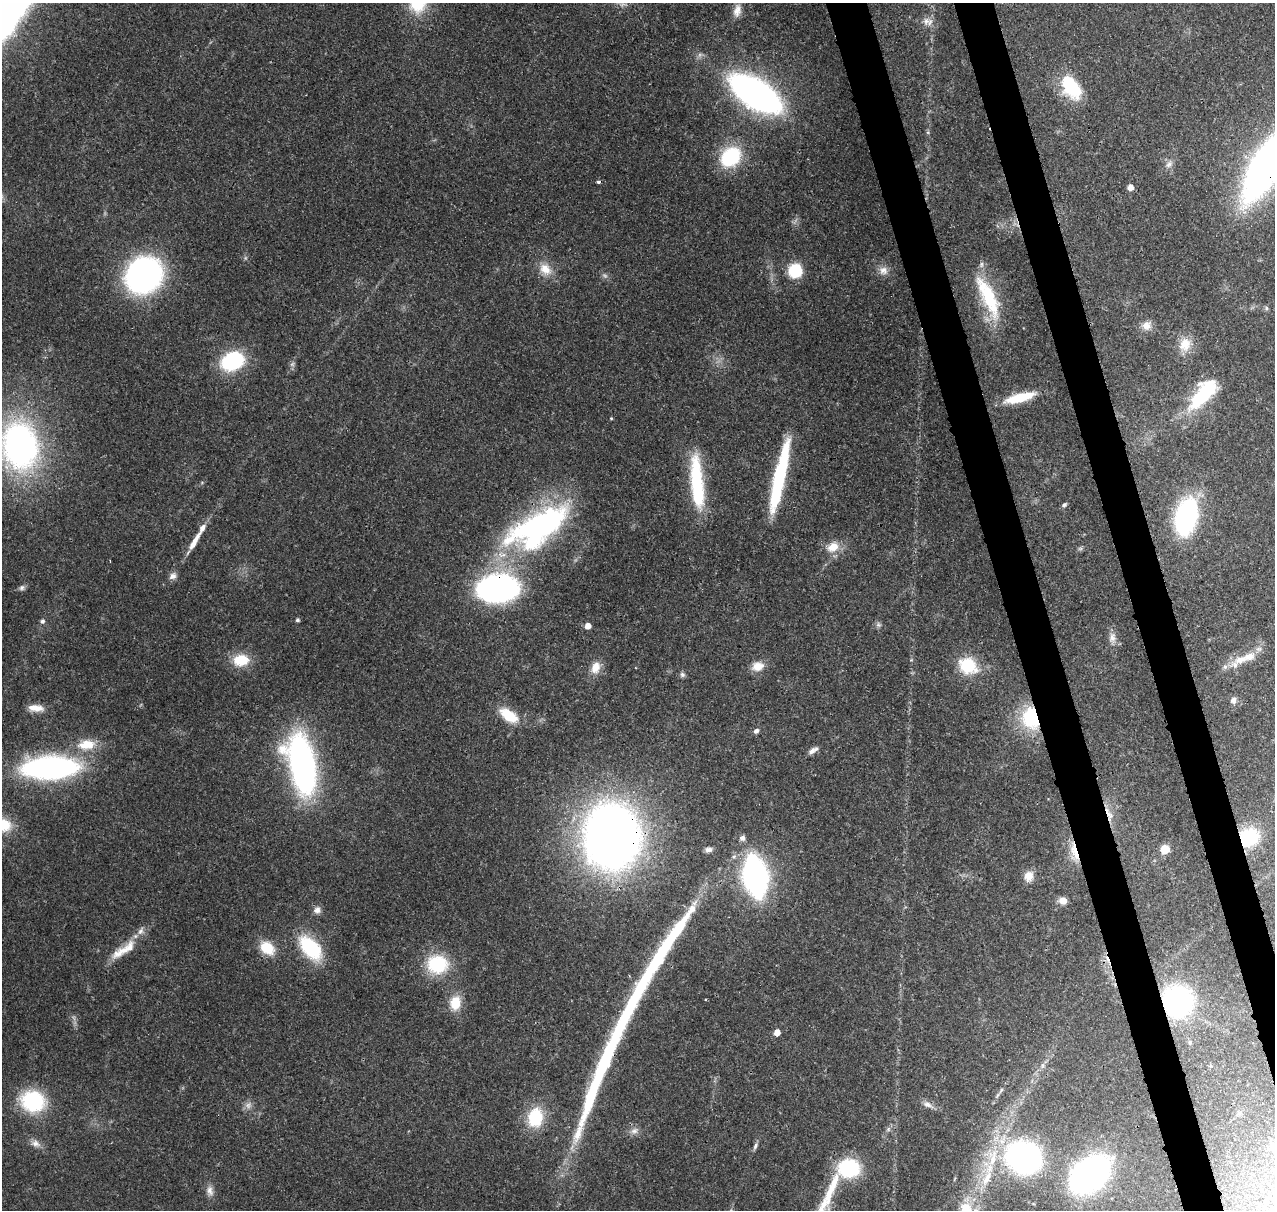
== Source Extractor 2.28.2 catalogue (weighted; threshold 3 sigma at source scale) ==
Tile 6 of 4 x 4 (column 2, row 2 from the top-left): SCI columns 1389-2661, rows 2545-3752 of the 5323 x 5039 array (HDU 1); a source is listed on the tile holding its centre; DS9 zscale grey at full resolution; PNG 1277 x 1212 px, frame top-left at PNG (2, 3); no overlay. Shown black and unused: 6% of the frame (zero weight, under 3 of 4 exposures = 8% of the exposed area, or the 3 px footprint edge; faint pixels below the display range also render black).
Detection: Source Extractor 2.28.2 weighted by HDU 2 'WHT'; one run over the whole footprint, this tile lists its part. Background 0.0758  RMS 0.0035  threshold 0.0156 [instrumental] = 3 sigma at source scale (4.5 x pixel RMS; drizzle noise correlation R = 1.50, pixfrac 1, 0.0396/0.0396 arcsec/px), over >= 5 px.
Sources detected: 112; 3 too faint to see at this stretch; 10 inside a brighter object's white glare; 2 cosmic-ray / hot-pixel residue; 1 long thin detection or spike segment (spike, bleed or trail) — not listed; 6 inside a brighter listed object's ellipse — not listed separately; the other 90 listed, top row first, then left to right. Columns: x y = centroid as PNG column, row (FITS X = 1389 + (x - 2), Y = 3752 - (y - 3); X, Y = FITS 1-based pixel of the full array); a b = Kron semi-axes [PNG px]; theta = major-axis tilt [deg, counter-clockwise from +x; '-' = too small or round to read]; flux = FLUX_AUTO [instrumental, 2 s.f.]
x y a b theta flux
417 3 24 22 -86 15
737 10 18 10 75 3.4
928 22 15 11 -7 2.8
1071 87 26 15 -56 23
755 94 32 15 -33 240
730 157 21 16 44 26
1169 164 11 7 33 1.6
1266 166 49 19 55 310
1130 187 5 5 - 3.2
545 269 18 14 -52 5.7
883 270 12 11 - 2.8
795 271 13 13 - 13
144 275 24 21 44 140
988 297 56 17 -65 23
1266 308 6 4 -88 0.55
1146 325 14 11 22 3.1
1185 344 19 15 68 6.3
232 361 19 14 24 36
1020 398 33 9 15 13
1201 399 34 20 39 20
611 418 4 4 - 0.37
20 445 41 31 -83 120
696 479 51 14 -86 29
778 480 73 11 77 43
1064 505 7 5 45 0.82
1186 517 23 13 75 87
539 524 82 27 22 81
194 542 30 7 60 5.1
833 547 18 13 32 5.8
1080 549 7 4 0 0.62
173 576 10 8 40 1.8
22 588 8 7 - 1.1
498 589 27 18 4 140
297 620 4 4 - 0.85
42 621 6 6 - 1.1
878 625 8 6 -45 1
588 626 5 4 - 3.5
1112 637 14 9 83 2.5
1241 659 24 11 15 6.8
241 660 19 14 6 9.7
758 666 15 12 15 4.4
968 666 16 13 -29 18
595 667 16 11 70 4.3
682 675 7 7 - 0.97
1233 700 10 8 87 1.6
36 708 20 9 -3 4
509 715 23 12 -35 10
1032 718 16 13 -76 28
756 731 6 5 - 1.3
86 745 26 14 6 8.6
812 751 11 7 37 1.9
302 764 48 21 -78 140
50 768 40 16 2 120
1109 814 24 7 -70 4
4 825 18 17 - 8.8
612 836 42 34 -87 380
1249 837 18 16 23 24
742 838 6 5 - 1.8
1165 849 7 6 - 6.6
708 850 8 6 7 1.4
1074 852 29 9 -77 6.3
755 876 27 14 -81 140
1029 876 12 10 81 3.7
1063 901 9 8 - 2.7
317 910 9 9 - 1.9
267 948 19 14 -38 8.5
310 948 29 16 -49 24
123 950 40 11 33 8.2
437 964 24 21 -1 20
1177 1001 21 20 - 87
455 1003 18 13 80 7.2
777 1033 5 5 - 4
1190 1042 7 5 -89 0.8
1042 1066 7 4 72 0.76
1001 1090 7 4 54 0.6
33 1101 26 22 -15 29
248 1105 9 9 - 1.8
928 1105 17 8 -28 2.2
535 1118 23 17 79 16
888 1129 7 6 - 0.96
634 1131 12 8 16 2
36 1143 14 10 -34 2.5
755 1146 11 5 66 1.1
993 1157 34 9 73 11
1023 1157 24 21 -22 120
849 1168 19 15 4 31
1089 1175 26 18 39 180
830 1190 76 11 67 18
210 1191 15 9 -78 2.5
966 1209 23 18 -61 10
Overlapping masked pixels (flux is a lower limit): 8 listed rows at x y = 1266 166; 498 589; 1032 718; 1109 814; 612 836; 1249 837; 1074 852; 1177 1001
Isophote crosses this tile's border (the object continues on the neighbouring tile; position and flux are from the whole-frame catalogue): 6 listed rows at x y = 417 3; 1266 166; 20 445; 4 825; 830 1190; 966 1209